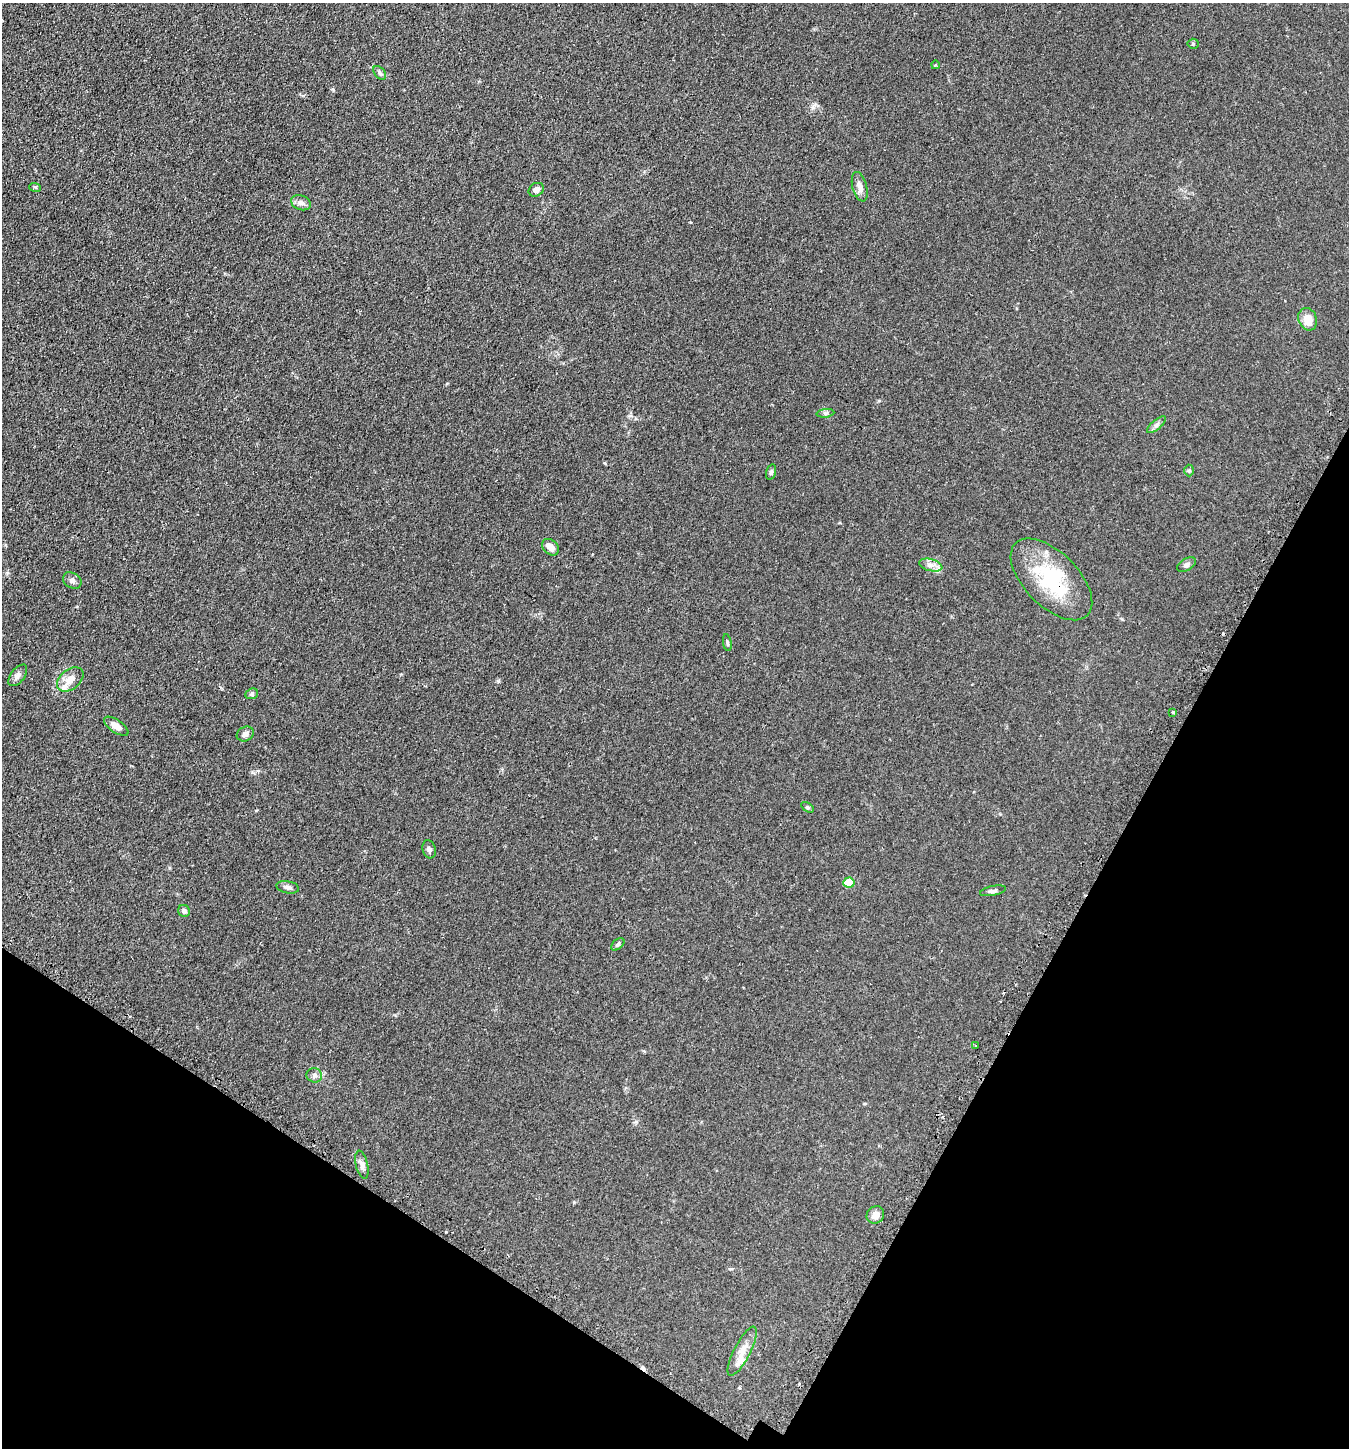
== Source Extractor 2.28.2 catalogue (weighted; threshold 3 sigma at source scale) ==
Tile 15 of 4 x 4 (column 3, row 4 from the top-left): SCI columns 2876-4222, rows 45-1490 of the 5889 x 5876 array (HDU 1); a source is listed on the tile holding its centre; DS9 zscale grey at full resolution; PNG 1351 x 1450 px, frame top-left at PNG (2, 3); each listed source drawn as its Kron ellipse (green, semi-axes under 4 px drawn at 4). Shown black and unused: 25% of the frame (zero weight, under 2 of 3 exposures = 4% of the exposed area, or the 3 px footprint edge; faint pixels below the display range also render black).
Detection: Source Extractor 2.28.2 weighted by HDU 2 'WHT'; one run over the whole footprint, this tile lists its part. Background 0.104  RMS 0.0075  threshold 0.0337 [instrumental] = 3 sigma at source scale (4.5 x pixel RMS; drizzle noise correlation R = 1.50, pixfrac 1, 0.05/0.05 arcsec/px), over >= 5 px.
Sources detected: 41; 2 cosmic-ray / hot-pixel residue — neither listed nor drawn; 3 inside a brighter listed object's ellipse — not listed separately; the other 36 listed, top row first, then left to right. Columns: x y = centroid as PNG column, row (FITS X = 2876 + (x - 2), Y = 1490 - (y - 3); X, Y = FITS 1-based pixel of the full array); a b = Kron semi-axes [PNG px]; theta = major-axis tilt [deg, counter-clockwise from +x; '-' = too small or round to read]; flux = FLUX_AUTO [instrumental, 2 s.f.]
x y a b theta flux
1193 44 5 5 - 1
935 65 4 3 - 0.54
380 73 8 5 -50 1.5
35 187 6 4 -17 0.93
860 187 15 7 -75 4.6
536 190 8 6 33 3.6
301 203 10 7 -19 3
1308 319 11 9 -69 9.1
825 413 9 3 5 1.3
1156 425 11 4 41 2.1
1189 470 6 5 - 1
771 472 8 5 75 1.4
550 547 9 7 -44 5.6
931 565 12 6 -15 3.4
1186 565 10 6 30 2.1
1051 579 51 27 -45 56
72 581 10 7 -33 2.6
727 643 8 3 -80 1.1
18 675 12 7 53 2.9
70 679 15 9 39 6.6
252 694 6 5 - 1.2
1173 712 3 3 - 2.4
116 726 14 6 -34 5
245 734 9 7 30 2.8
807 807 7 4 -31 1
429 849 9 6 -74 2.2
849 882 6 5 - 18
288 887 11 6 -12 2.6
993 891 13 5 12 2.1
184 911 6 5 - 1.8
618 944 7 5 42 1.4
975 1046 3 2 - 1.1
314 1075 8 7 - 2.2
362 1165 14 6 -77 3.6
875 1215 9 8 - 5.6
742 1351 27 8 62 8.1
Overlapping masked pixels (flux is a lower limit): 1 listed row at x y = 1051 579
Unlisted compact peaks at least as high as the median listed source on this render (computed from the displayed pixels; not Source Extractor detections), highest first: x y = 498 681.